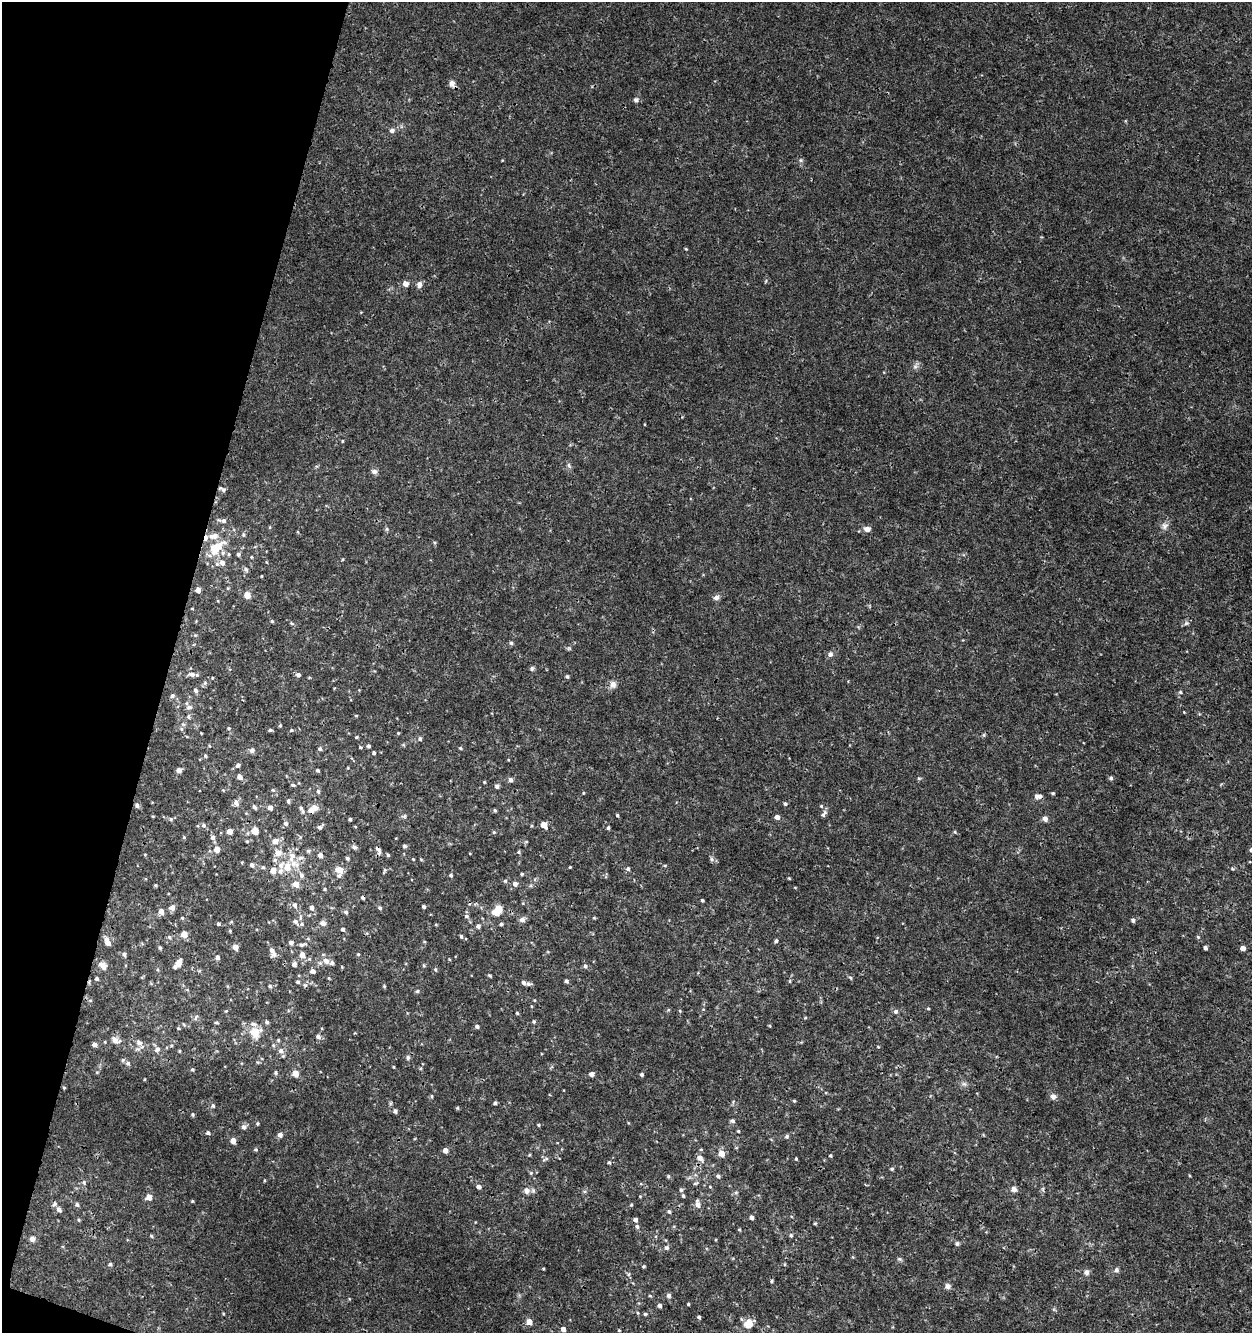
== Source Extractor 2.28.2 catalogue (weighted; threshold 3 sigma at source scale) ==
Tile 9 of 4 x 4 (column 1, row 3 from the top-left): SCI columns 283-1532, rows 1333-2663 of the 5498 x 5337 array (HDU 1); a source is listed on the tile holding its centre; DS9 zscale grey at full resolution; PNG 1254 x 1335 px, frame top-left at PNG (2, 2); no overlay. Shown black and unused: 14% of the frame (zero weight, under 3 of 4 exposures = <1% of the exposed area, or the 3 px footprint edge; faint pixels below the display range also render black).
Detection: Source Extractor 2.28.2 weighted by HDU 2 'WHT'; one run over the whole footprint, this tile lists its part. Background 9.85e-04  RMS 8.9e-04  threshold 0.00399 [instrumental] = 3 sigma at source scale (4.5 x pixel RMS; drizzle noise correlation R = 1.50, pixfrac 1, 0.0396/0.0396 arcsec/px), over >= 5 px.
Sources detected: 336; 15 inside a brighter listed object's ellipse — not listed separately; the other 321 listed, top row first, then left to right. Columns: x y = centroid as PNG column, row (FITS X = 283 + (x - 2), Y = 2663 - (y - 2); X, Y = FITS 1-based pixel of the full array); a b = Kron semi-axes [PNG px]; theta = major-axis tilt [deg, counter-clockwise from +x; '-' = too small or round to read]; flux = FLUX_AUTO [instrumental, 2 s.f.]
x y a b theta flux
452 84 8 7 - 0.4
636 100 7 6 - 0.23
392 130 6 6 - 0.33
801 160 6 5 - 0.16
686 249 4 3 - 0.079
405 284 5 5 - 0.59
419 284 7 6 - 0.4
915 366 7 6 - 0.26
342 441 4 3 - 0.08
569 465 7 5 -60 0.18
374 471 8 7 - 0.29
223 490 6 6 - 0.21
224 521 7 6 - 0.28
1164 526 10 9 - 0.42
270 527 5 3 - 0.073
387 529 6 4 90 0.13
867 529 8 6 -7 0.45
213 536 17 9 10 0.99
216 548 16 8 36 2.3
229 554 4 4 - 0.11
238 554 5 5 - 0.17
251 557 4 3 - 0.081
343 559 4 3 - 0.073
222 563 7 6 - 0.47
246 569 7 5 -27 0.18
261 576 3 2 - 0.067
228 588 5 3 - 0.082
198 590 4 4 - 0.57
247 595 7 6 - 0.77
716 598 8 6 13 0.32
192 609 4 2 - 0.053
272 621 4 4 - 0.11
1186 623 7 5 22 0.21
511 643 5 5 - 0.15
569 648 6 5 - 0.13
830 654 8 7 - 0.28
532 668 7 5 60 0.16
192 674 12 6 1 0.36
298 675 6 5 - 0.21
567 676 5 4 - 0.15
212 678 3 2 - 0.07
205 683 6 5 - 0.18
613 684 9 8 - 0.49
195 690 7 5 -63 0.21
1180 692 4 4 - 0.14
172 696 6 5 - 0.19
189 707 9 7 17 0.32
1184 712 3 3 - 0.062
188 716 7 4 -84 0.16
356 716 5 3 - 0.074
280 725 4 4 - 0.098
229 728 5 4 - 0.13
181 729 6 4 -90 0.14
270 730 5 4 - 0.15
291 730 5 4 - 0.12
201 733 2 2 - 0.055
398 733 4 4 - 0.073
984 735 6 4 -72 0.11
356 737 4 3 - 0.1
420 739 5 5 - 0.21
368 746 4 4 - 0.18
360 747 4 3 - 0.11
460 748 5 4 - 0.12
320 749 5 5 - 0.18
252 750 6 6 - 0.3
374 753 4 4 - 0.15
205 756 5 4 - 0.12
508 760 4 3 - 0.066
238 765 5 5 - 0.22
179 770 5 4 - 0.43
318 770 4 4 - 0.17
240 777 5 5 - 0.42
919 778 5 4 - 0.11
1111 778 5 5 - 0.16
510 780 5 5 - 0.32
484 782 3 3 - 0.082
293 785 5 3 - 0.13
497 786 5 5 - 0.22
273 790 5 4 - 0.1
318 791 6 5 - 0.18
583 793 4 3 - 0.076
1053 793 4 4 - 0.099
1040 796 6 6 - 0.29
288 801 6 4 -79 0.17
236 803 8 6 -60 0.34
785 804 4 4 - 0.17
137 805 6 5 - 0.24
821 806 5 4 - 0.12
254 807 5 4 - 0.22
270 808 5 5 - 0.43
301 808 6 4 -56 0.18
315 808 9 7 -29 0.55
495 810 5 4 - 0.11
824 814 11 6 48 0.28
617 815 4 3 - 0.11
404 816 7 5 11 0.16
777 817 5 4 - 0.45
171 819 5 5 - 0.14
350 819 3 3 - 0.15
1045 819 5 5 - 0.49
286 823 6 6 - 0.23
203 825 6 6 - 0.22
544 825 6 4 -54 0.98
532 826 4 3 - 0.089
320 827 7 4 43 0.24
608 828 4 3 - 0.14
230 831 4 4 - 0.72
255 831 8 7 - 0.68
494 832 5 4 - 0.095
955 832 5 4 - 0.097
184 837 5 4 - 0.1
213 837 5 5 - 0.26
275 841 8 6 13 0.6
526 842 5 3 - 0.085
404 846 5 4 - 0.16
354 847 7 5 -29 0.22
217 849 5 5 - 0.68
378 850 12 5 -65 0.32
1251 850 5 4 - 0.2
308 851 7 5 0 0.16
519 852 5 5 - 0.12
278 853 10 9 - 0.65
320 855 6 5 - 0.36
388 855 4 4 - 0.12
292 856 16 9 77 0.86
301 858 8 5 19 0.28
347 858 4 3 - 0.16
413 859 4 3 - 0.067
712 859 7 5 -52 0.21
252 865 5 5 - 0.25
263 867 5 5 - 0.13
287 867 11 8 78 1
570 867 3 3 - 0.076
628 869 5 5 - 0.19
1232 869 6 4 -2 0.11
273 870 6 6 - 0.7
340 870 7 6 - 0.94
384 871 8 3 69 0.12
522 874 4 3 - 0.12
301 875 8 6 -60 0.31
451 875 4 4 - 0.13
535 879 6 3 72 0.12
505 881 5 5 - 0.13
296 884 6 5 - 0.86
515 884 6 6 - 0.34
155 885 4 4 - 0.095
795 887 5 3 - 0.065
325 889 4 3 - 0.11
363 897 4 3 - 0.18
702 900 4 3 - 0.11
295 905 7 6 - 0.3
424 906 4 3 - 0.16
172 908 7 6 - 0.37
312 908 6 5 - 0.31
380 908 5 4 - 0.16
498 908 8 5 39 1.8
161 911 5 5 - 0.59
346 912 5 4 - 0.18
466 916 5 4 - 0.17
300 917 10 4 89 0.24
182 918 5 4 - 0.1
594 918 5 4 - 0.085
522 920 8 6 2 0.32
1133 920 5 4 - 0.23
295 922 7 6 - 0.31
323 923 8 6 -9 0.36
218 924 4 4 - 0.16
501 924 4 3 - 0.14
436 925 5 3 - 0.075
478 926 6 6 - 0.25
343 929 4 4 - 0.21
230 931 5 4 - 0.086
184 934 5 5 - 1
461 936 5 4 - 0.15
169 937 6 5 - 0.14
1198 937 5 4 - 0.11
424 941 5 3 - 0.08
776 941 5 4 - 0.17
107 942 9 6 -65 0.58
291 943 5 5 - 0.24
302 945 10 5 15 0.25
235 947 5 4 - 0.78
160 948 5 4 - 0.13
1205 948 4 3 - 0.24
1243 948 4 4 - 0.57
272 952 13 6 -66 0.47
124 954 5 5 - 0.21
358 954 4 4 - 0.1
302 955 7 6 - 0.51
217 957 6 5 - 0.24
326 961 8 7 - 0.5
178 963 10 5 52 0.7
294 964 6 5 - 0.26
103 965 11 7 -44 0.58
424 965 5 4 - 0.11
585 966 6 5 - 0.21
435 969 5 4 - 0.13
313 971 7 6 - 0.32
490 975 5 4 - 0.11
329 978 5 3 - 0.079
850 978 5 4 - 0.13
97 979 4 4 - 0.16
566 981 4 4 - 0.19
790 981 6 4 90 0.097
298 982 5 4 - 0.15
528 984 7 5 -11 0.24
270 986 4 4 - 0.15
384 986 5 4 - 0.1
417 991 5 5 - 0.14
534 1000 5 3 - 0.072
531 1006 5 3 - 0.073
928 1008 4 4 - 0.091
668 1010 5 4 - 0.1
226 1011 4 4 - 0.069
680 1011 5 3 - 0.085
896 1011 7 6 - 0.22
517 1013 4 4 - 0.1
196 1018 9 4 60 0.18
805 1018 5 3 - 0.076
534 1021 4 4 - 0.14
216 1022 5 3 - 0.11
267 1022 5 5 - 0.19
477 1026 5 4 - 0.2
178 1028 4 4 - 0.088
255 1032 16 15 - 1.5
318 1037 6 5 - 0.26
115 1040 13 8 -22 0.53
278 1040 5 4 - 0.11
139 1042 10 7 -41 0.46
94 1044 5 5 - 0.35
273 1045 5 5 - 0.14
878 1047 5 3 - 0.073
157 1049 8 7 - 0.34
179 1051 5 3 - 0.081
281 1051 7 7 - 0.36
408 1058 7 5 -66 0.18
128 1063 7 6 - 0.26
192 1069 5 4 - 0.12
97 1072 5 3 - 0.083
275 1073 5 5 - 0.16
295 1073 5 5 - 1.3
591 1074 5 5 - 0.35
642 1074 4 4 - 0.16
964 1084 7 6 - 0.24
64 1088 4 4 - 0.087
432 1096 5 3 - 0.1
1053 1097 8 7 - 0.35
794 1101 4 4 - 0.099
495 1103 4 4 - 0.17
213 1106 6 5 - 0.19
457 1108 5 4 - 0.12
395 1111 5 5 - 0.21
193 1115 4 4 - 0.14
732 1121 6 5 - 0.19
258 1123 5 5 - 0.11
538 1125 4 3 - 0.12
244 1127 7 6 - 0.28
738 1131 4 3 - 0.096
208 1133 5 5 - 0.2
280 1135 5 5 - 0.34
787 1136 6 5 - 0.17
233 1141 6 5 - 0.56
256 1149 5 4 - 0.11
445 1150 4 4 - 0.58
721 1153 6 5 - 1.1
830 1156 4 4 - 0.1
700 1158 7 5 -49 0.58
545 1159 10 4 25 0.18
796 1159 4 3 - 0.098
609 1163 5 4 - 0.12
892 1169 5 4 - 0.12
531 1173 5 4 - 0.11
668 1176 5 4 - 0.11
718 1176 5 4 - 0.22
84 1182 6 6 - 0.19
695 1183 7 3 8 0.12
478 1187 5 4 - 0.34
710 1187 5 3 - 0.068
1014 1189 8 7 - 0.34
527 1190 10 9 - 0.48
681 1190 6 5 - 0.16
736 1192 6 4 18 0.13
683 1196 5 4 - 0.14
149 1197 5 5 - 0.8
192 1201 4 3 - 0.079
54 1204 8 6 42 0.22
697 1204 9 6 -81 0.53
77 1205 6 5 - 0.2
631 1205 5 3 - 0.091
59 1210 6 5 - 0.31
669 1212 5 5 - 0.17
752 1217 4 4 - 0.32
79 1220 5 4 - 0.1
635 1220 4 4 - 0.29
815 1223 4 4 - 0.089
637 1226 6 5 - 0.19
739 1230 4 3 - 0.098
791 1235 5 5 - 0.15
151 1236 5 4 - 0.1
32 1239 8 7 - 0.34
957 1243 6 5 - 0.17
666 1248 6 6 - 0.22
900 1259 7 5 -20 0.15
110 1264 5 4 - 0.16
643 1266 5 4 - 0.1
543 1269 3 3 - 0.079
1116 1270 7 6 - 0.24
1086 1272 7 6 - 0.33
628 1274 6 4 88 0.15
772 1281 4 3 - 0.11
947 1286 8 7 - 0.31
669 1295 6 6 - 0.22
650 1296 4 4 - 0.11
688 1304 3 3 - 0.097
659 1306 5 4 - 0.26
645 1314 4 4 - 0.13
699 1317 4 3 - 0.16
529 1322 5 5 - 0.84
749 1323 9 7 37 1.5
563 1329 5 4 - 0.35
619 1330 4 3 - 0.081
Overlapping masked pixels (flux is a lower limit): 5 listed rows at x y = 216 548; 1040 796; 137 805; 378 850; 363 897
Isophote crosses this tile's border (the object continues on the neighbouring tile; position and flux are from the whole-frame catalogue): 1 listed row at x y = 1251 850